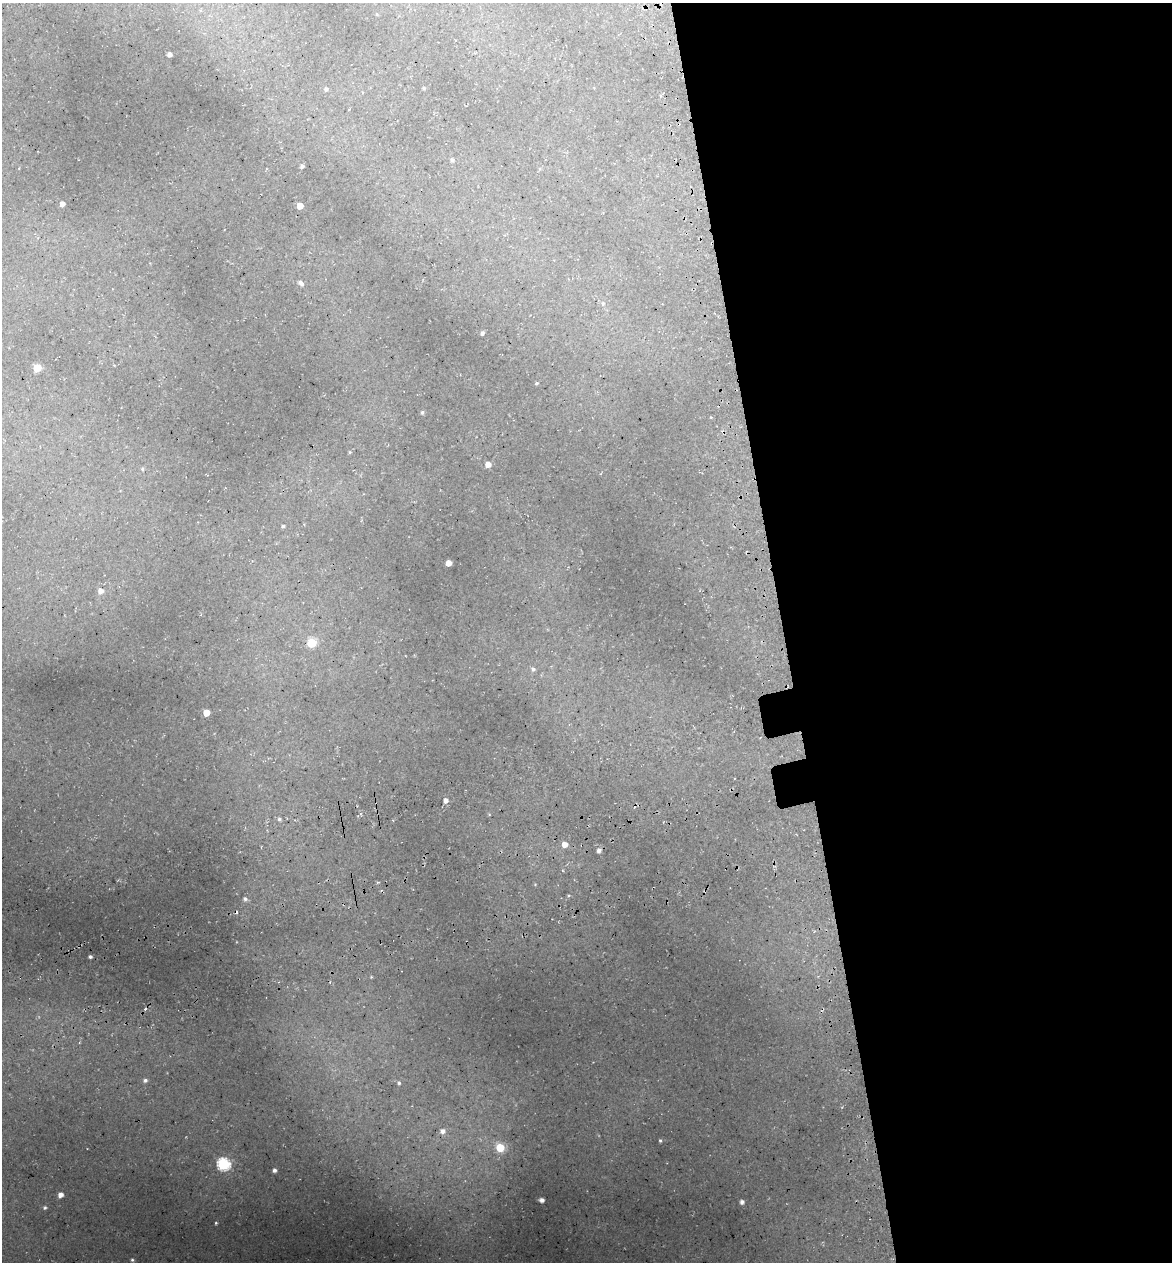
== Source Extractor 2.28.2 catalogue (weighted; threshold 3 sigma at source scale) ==
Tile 8 of 4 x 4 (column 4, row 2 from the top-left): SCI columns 3656-4825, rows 2597-3856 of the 4922 x 5194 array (HDU 1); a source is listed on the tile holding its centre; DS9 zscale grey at full resolution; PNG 1174 x 1264 px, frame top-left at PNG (2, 3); no overlay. Shown black and unused: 33% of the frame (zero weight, under 3 of 5 exposures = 5% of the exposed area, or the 3 px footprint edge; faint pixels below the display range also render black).
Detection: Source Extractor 2.28.2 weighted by HDU 2 'WHT'; one run over the whole footprint, this tile lists its part. Background 0.135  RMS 0.0071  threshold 0.0321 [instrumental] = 3 sigma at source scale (4.5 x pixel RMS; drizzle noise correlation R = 1.50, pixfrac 1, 0.0396/0.0396 arcsec/px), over >= 5 px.
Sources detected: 46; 3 cosmic-ray / hot-pixel residue — not listed; the other 43 listed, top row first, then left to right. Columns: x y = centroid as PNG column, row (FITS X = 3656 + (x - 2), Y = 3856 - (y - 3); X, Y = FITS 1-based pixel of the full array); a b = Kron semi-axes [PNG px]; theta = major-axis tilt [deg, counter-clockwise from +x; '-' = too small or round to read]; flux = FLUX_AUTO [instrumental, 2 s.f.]
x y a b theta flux
377 14 5 3 - 0.53
169 54 4 4 - 2.6
424 88 4 4 - 0.77
326 89 4 4 - 1.3
452 160 5 5 - 1.2
302 166 5 5 - 1.9
62 204 4 4 - 3.7
300 206 5 5 - 9
301 283 8 5 -35 2
603 303 5 5 - 0.9
482 333 5 4 - 1.6
37 368 5 5 - 20
537 383 4 3 - 0.95
422 412 5 4 - 1.1
350 452 5 3 - 0.79
488 464 5 5 - 4.8
142 469 5 4 - 0.95
283 526 4 4 - 1.1
449 563 5 4 - 6.8
100 591 6 6 - 3.9
312 643 5 5 - 35
533 669 6 5 - 1.7
206 713 5 5 - 10
446 800 4 4 - 3.1
279 819 5 5 - 1.4
565 844 5 5 - 5.7
599 850 5 5 - 2.7
377 882 4 3 - 0.9
245 899 5 4 - 1.6
90 957 3 3 - 1.5
145 1080 6 5 - 1.7
399 1083 5 5 - 1.3
443 1131 7 6 - 3.4
660 1141 4 3 - 0.86
500 1148 5 5 - 28
223 1164 6 6 - 98
274 1170 4 4 - 2
60 1195 5 4 - 4.3
542 1200 4 4 - 3
742 1202 4 4 - 2.4
45 1208 5 4 - 1.1
216 1223 4 3 - 0.7
132 1260 4 4 - 0.9